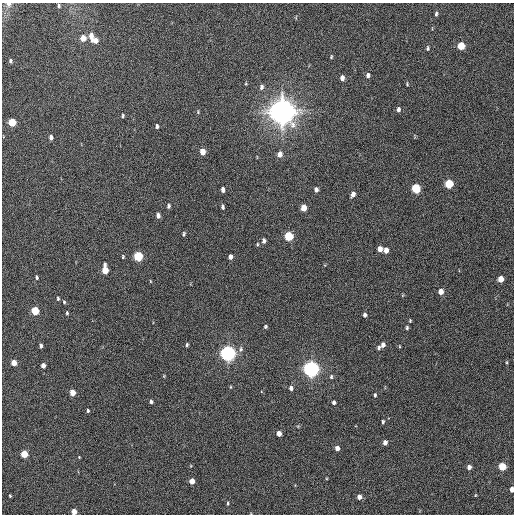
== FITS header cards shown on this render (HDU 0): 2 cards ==
NAXIS1  =                  512 / Axis length
NAXIS2  =                  512 / Axis length

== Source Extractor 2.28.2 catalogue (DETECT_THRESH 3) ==
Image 512 x 512 px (HDU 0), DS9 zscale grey, 1 PNG px = 1 image px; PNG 516 x 516 px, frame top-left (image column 1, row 512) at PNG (2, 3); no overlay
Background 232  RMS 15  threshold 44.3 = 3 sigma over >= 5 px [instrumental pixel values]
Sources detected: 87; all 87 listed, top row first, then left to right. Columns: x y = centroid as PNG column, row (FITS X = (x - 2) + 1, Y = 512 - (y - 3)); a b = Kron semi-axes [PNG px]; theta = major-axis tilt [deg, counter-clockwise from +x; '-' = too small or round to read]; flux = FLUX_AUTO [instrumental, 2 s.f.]
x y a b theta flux
8 4 6 6 - 3.1e+03
59 6 4 3 - 1.5e+03
436 14 6 3 79 1.7e+03
91 36 9 4 -85 7.3e+03
83 38 6 5 - 9.7e+03
96 40 5 4 - 5.5e+03
461 46 5 5 - 2.7e+04
428 48 6 4 81 1.5e+03
331 57 5 3 - 9.3e+02
10 61 5 4 - 1.8e+03
368 75 7 5 82 2.9e+03
342 78 5 4 - 4.4e+03
407 84 5 3 - 9.3e+02
261 87 7 5 82 3.0e+03
398 109 6 4 83 2.7e+03
282 111 9 8 - 1.8e+06
198 112 5 4 - 1.1e+03
123 116 4 4 - 1.5e+03
12 122 5 5 - 2.8e+04
157 126 5 3 - 2.0e+03
51 137 5 4 - 3.1e+03
202 152 5 4 - 1.1e+04
280 154 7 5 79 6.2e+03
449 184 6 5 - 4.0e+04
416 188 6 5 - 5.6e+04
223 190 5 4 - 3.6e+03
316 190 5 4 - 3.3e+03
353 194 7 4 68 4.5e+03
168 206 5 4 - 2.1e+03
222 207 5 4 - 2.0e+03
304 208 5 4 - 1.4e+04
158 216 6 4 -84 3.2e+03
184 234 4 3 - 1.4e+03
289 236 6 5 - 5.3e+04
264 241 6 5 - 2.8e+03
257 244 5 3 - 1.0e+03
380 249 5 4 - 6.1e+03
386 250 5 4 - 6.8e+03
138 256 6 5 - 6.2e+04
123 257 4 3 - 1.1e+03
230 257 5 4 - 4.1e+03
105 270 7 4 -87 1.9e+04
37 277 5 3 - 1.5e+03
501 279 5 4 - 1.2e+04
150 281 5 3 - 7.6e+02
441 292 5 4 - 7.6e+03
58 299 5 3 - 1.4e+03
64 302 4 4 - 1.3e+03
35 311 5 4 - 3.2e+04
67 313 5 3 - 1.3e+03
365 315 4 3 - 2.4e+03
410 321 4 3 - 9.3e+02
265 327 4 4 - 1.4e+03
407 328 5 4 - 1.6e+03
187 345 4 3 - 1.5e+03
383 345 6 5 - 4.0e+03
41 346 4 3 - 2.5e+03
379 348 5 4 - 1.8e+03
241 349 8 6 66 2.9e+03
228 353 6 5 - 4.7e+05
506 362 5 3 - 1.0e+03
14 363 5 4 - 1.0e+04
43 365 4 4 - 5.7e+03
311 369 6 5 - 5.5e+05
331 377 6 4 77 1.5e+03
231 387 4 3 - 8.9e+02
291 388 5 4 - 3.1e+03
72 392 5 4 - 1.2e+04
375 395 5 3 - 1.5e+03
151 401 4 3 - 2.1e+03
334 402 4 3 - 2.8e+03
88 411 3 3 - 1.6e+03
383 422 5 3 - 1.6e+03
279 433 5 4 - 6.6e+03
385 442 5 4 - 4.6e+03
337 448 5 4 - 5.6e+03
24 454 5 4 - 2.5e+04
79 457 3 3 - 7.1e+02
502 466 5 4 - 3.1e+04
469 467 4 4 - 4.5e+03
192 481 5 4 - 1.0e+04
512 489 4 3 - 6.7e+03
475 495 4 3 - 7.3e+02
10 496 3 3 - 1.0e+03
359 497 4 4 - 5.6e+03
228 503 5 3 - 1.2e+03
74 511 4 4 - 1.1e+04
At the frame edge (FLAGS 8, measured only in part): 3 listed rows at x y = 8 4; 512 489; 74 511